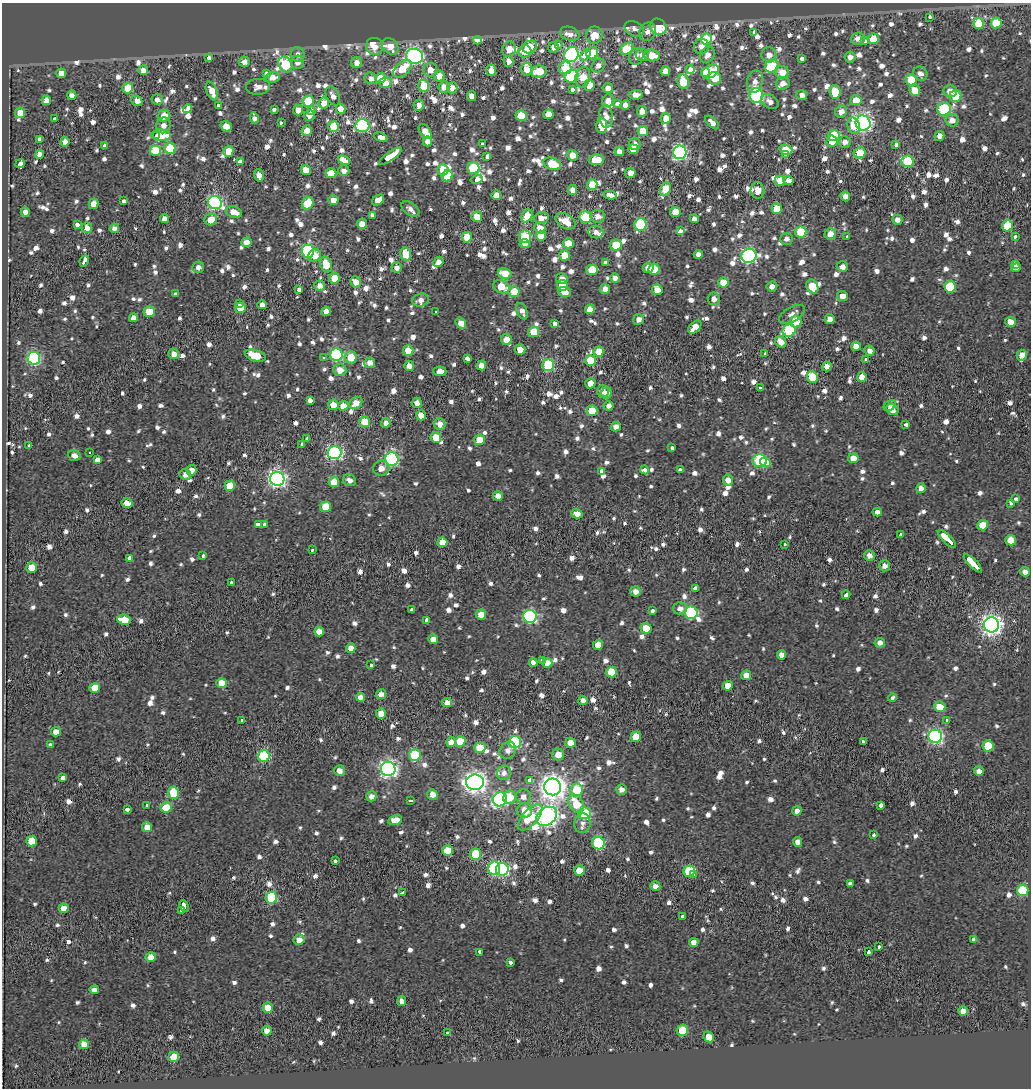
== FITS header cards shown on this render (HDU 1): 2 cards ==
NAXIS1  =                 1029
NAXIS2  =                 1086

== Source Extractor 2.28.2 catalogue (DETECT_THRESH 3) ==
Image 1029 x 1086 px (HDU 1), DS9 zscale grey, 1 PNG px = 1 image px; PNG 1033 x 1090 px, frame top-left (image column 1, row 1086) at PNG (2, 3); each listed source drawn as its Kron ellipse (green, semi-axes under 4 px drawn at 4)
Background -0.0336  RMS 2.1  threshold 6.42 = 3 sigma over >= 5 px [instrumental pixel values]
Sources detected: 1400; of the 1400, the 500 brightest by FLUX_AUTO listed and drawn (900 fainter detections omitted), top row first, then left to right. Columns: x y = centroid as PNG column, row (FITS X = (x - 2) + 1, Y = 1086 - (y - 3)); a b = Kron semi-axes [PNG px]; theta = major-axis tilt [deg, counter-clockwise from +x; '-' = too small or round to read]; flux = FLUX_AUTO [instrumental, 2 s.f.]
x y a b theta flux
930 17 4 3 - 1400
996 23 5 5 - 5000
978 24 5 5 - 4600
658 27 9 7 -39 5100
634 29 10 7 -26 900
647 32 9 8 - 1000
754 32 3 3 - 1300
570 34 10 6 -15 1200
594 35 8 8 - 3000
858 38 7 6 - 1300
706 39 6 5 - 6400
873 39 6 5 - 3200
477 40 4 4 - 7400
865 41 3 3 - 1000
559 44 3 3 - 980
374 46 8 8 - 1700
390 46 9 7 -49 2000
530 47 7 6 - 2800
553 47 5 5 - 1100
701 47 8 7 - 1100
509 49 8 6 68 1900
627 49 7 5 32 9100
525 51 6 6 - 2500
592 53 6 5 - 5000
298 54 7 7 - 820
571 54 8 7 - 30000
586 55 6 3 48 6600
642 55 6 6 - 1000
652 55 8 6 -3 2500
707 55 9 6 56 1100
769 55 8 7 - 1300
414 56 8 7 - 36000
636 56 9 7 67 880
850 57 5 5 - 890
209 58 4 3 - 5400
802 58 3 3 - 4000
508 61 5 5 - 1100
244 62 5 5 - 880
298 62 7 6 - 910
357 63 5 5 - 1200
285 65 8 6 -59 11000
598 65 7 6 - 990
772 66 7 6 - 9700
565 68 6 6 - 4000
403 69 11 6 42 3400
527 69 6 5 - 1600
690 69 4 4 - 9000
143 70 5 5 - 1200
430 70 7 7 - 1800
491 70 5 5 - 1200
539 71 8 6 8 4400
665 71 5 5 - 1500
710 71 9 6 30 8100
706 72 5 4 - 2700
782 72 6 6 - 2400
61 73 5 4 - 1600
266 74 4 3 - 2400
920 74 7 6 - 1100
439 76 5 5 - 1800
571 76 7 6 - 12000
273 77 7 5 7 1500
583 77 10 7 78 3200
371 78 6 5 - 890
381 78 5 5 - 3100
715 78 6 6 - 3400
911 80 5 5 - 4600
683 82 7 5 -81 5300
755 82 11 8 79 1100
385 83 6 5 - 1500
783 83 7 6 - 1300
589 85 5 5 - 2300
424 86 6 5 - 6200
258 87 12 8 2 1100
444 87 6 5 - 1500
128 88 5 5 - 4200
452 88 5 5 - 1200
608 88 5 5 - 990
573 89 4 3 - 2600
915 90 6 5 - 2800
212 91 10 5 -67 1900
950 91 7 6 - 1500
835 92 7 5 -86 4200
72 95 4 4 - 880
636 95 7 5 6 990
756 95 7 7 - 25000
802 95 5 5 - 910
333 96 10 6 -62 960
472 96 5 4 - 1200
955 96 6 5 - 3200
46 100 5 4 - 1200
157 100 6 5 - 920
856 100 5 5 - 2800
137 101 6 5 - 1100
308 101 6 5 - 7300
608 101 6 5 - 1200
770 101 9 6 -36 940
324 103 5 5 - 1800
618 104 4 3 - 3100
419 105 6 5 - 950
625 105 5 4 - 1100
218 106 4 3 - 12000
187 109 5 3 - 4200
340 109 5 5 - 1800
944 109 7 6 - 15000
274 110 3 3 - 1800
298 110 5 5 - 1100
311 110 3 3 - 1000
642 111 5 5 - 1100
841 112 6 6 - 1300
20 113 5 5 - 2300
548 114 5 5 - 2100
309 115 6 5 - 1000
164 116 6 6 - 2300
521 116 5 5 - 4200
606 116 11 6 -86 1200
254 118 6 4 -75 810
666 118 5 5 - 1400
54 119 3 3 - 1400
952 120 6 6 - 1400
281 122 3 3 - 1500
712 122 8 4 -43 890
863 123 8 7 - 53000
163 125 8 7 - 910
602 125 7 5 88 2900
226 126 6 5 - 1700
362 126 7 6 - 20000
854 126 8 6 -73 3200
334 127 5 5 - 4500
307 131 5 5 - 1600
643 131 5 5 - 2800
425 132 8 5 -55 1600
161 135 9 6 -2 5000
834 135 6 5 - 4200
157 136 3 3 - 4200
940 136 5 4 - 1200
381 137 7 3 -22 15000
39 139 3 3 - 3600
427 141 5 4 - 1200
832 141 5 5 - 2000
65 142 5 4 - 1000
845 142 6 6 - 900
482 144 3 3 - 1200
635 144 6 6 - 860
896 144 4 3 - 3300
105 145 3 3 - 2500
170 149 5 5 - 6500
633 149 5 5 - 1700
786 150 6 5 - 2500
155 151 5 5 - 6400
229 151 5 5 - 2300
619 151 5 4 - 1100
680 152 7 6 - 32000
860 153 6 5 - 3500
39 154 4 4 - 990
785 154 3 3 - 1300
573 155 5 5 - 1600
390 156 13 4 35 22000
487 157 3 3 - 2700
344 160 6 4 -23 2500
596 160 8 5 6 3300
240 161 4 3 - 12000
907 161 6 5 - 8300
20 164 5 3 - 3500
552 164 9 6 -18 4900
473 168 6 6 - 9200
306 170 5 5 - 1900
443 170 5 5 - 3400
344 171 5 5 - 970
331 173 5 5 - 3000
630 173 5 5 - 1300
259 175 6 4 -75 1200
447 176 6 5 - 4800
477 179 6 3 15 12000
780 181 5 5 - 2400
788 181 5 4 - 1100
592 185 5 5 - 3600
665 189 7 5 65 4200
573 190 5 4 - 1200
757 190 8 7 - 1300
496 195 5 5 - 1700
610 195 6 4 -12 1000
845 196 5 4 - 940
333 200 5 4 - 1800
378 200 7 4 37 1300
124 201 4 3 - 1500
215 202 7 6 - 29000
308 203 6 5 - 5400
94 204 5 5 - 1400
410 209 10 6 -37 810
777 209 5 5 - 4000
25 212 5 4 - 1200
234 212 8 5 -19 2200
675 212 5 5 - 2700
372 215 4 3 - 1800
527 216 7 5 57 2900
598 216 7 6 - 1000
477 217 5 5 - 2600
586 217 6 6 - 11000
164 218 4 4 - 830
541 218 8 5 13 1300
211 219 6 5 - 2400
694 219 4 4 - 820
897 220 5 5 - 910
565 221 11 7 -30 2700
77 224 4 3 - 3200
362 224 5 5 - 1800
640 225 6 6 - 14000
1007 226 5 5 - 5700
87 228 5 5 - 1100
114 228 5 4 - 820
540 228 6 5 - 1900
680 231 4 3 - 3400
596 232 7 6 - 850
801 232 5 5 - 6800
830 234 6 5 - 1700
541 236 5 5 - 2300
847 236 3 3 - 960
1015 236 3 3 - 1900
467 237 5 5 - 3200
525 237 6 6 - 6700
787 239 6 6 - 820
247 242 5 5 - 1100
568 243 5 5 - 2600
525 244 5 4 - 1000
616 245 6 5 - 4500
308 251 6 6 - 19000
406 254 6 5 - 4100
698 254 4 4 - 820
564 255 5 5 - 2800
315 256 7 6 - 2100
749 256 7 7 - 34000
84 261 6 3 65 6300
438 262 5 4 - 1000
606 263 4 3 - 2700
1015 264 4 3 - 3600
326 265 8 6 -68 3400
198 267 6 5 - 820
842 267 5 5 - 920
397 268 5 5 - 820
648 268 5 5 - 1700
1016 268 5 3 - 7600
654 269 5 5 - 3300
592 270 6 5 - 3600
505 273 7 5 -15 2800
334 278 5 5 - 2600
562 278 6 5 - 880
615 278 5 4 - 860
355 282 6 5 - 1400
723 283 5 5 - 2700
562 285 5 5 - 3000
320 286 5 5 - 1100
772 286 5 5 - 1000
812 286 7 5 -62 3900
501 287 8 6 -24 3500
950 287 6 5 - 7500
605 289 5 5 - 1100
299 290 3 3 - 3400
657 290 5 5 - 2100
514 292 5 5 - 4200
565 292 6 5 - 1400
175 294 4 3 - 3100
842 296 5 5 - 1200
714 299 6 6 - 1000
421 300 8 6 16 880
239 304 4 3 - 1400
262 305 4 4 - 890
240 308 5 5 - 2600
590 309 5 4 - 1600
326 311 5 4 - 1300
522 311 9 5 -64 910
149 312 5 5 - 3700
436 312 3 3 - 11000
792 314 14 7 30 1100
133 318 4 4 - 960
639 319 5 5 - 1000
830 319 5 4 - 1100
796 321 6 5 - 3900
1010 322 5 5 - 1800
461 323 6 5 - 1600
554 324 3 3 - 5600
695 327 8 5 46 1800
789 331 6 6 - 15000
534 332 5 5 - 3600
507 339 5 5 - 2100
781 342 6 5 - 1300
856 346 5 4 - 1200
520 349 5 5 - 1600
408 351 5 5 - 2200
869 351 5 5 - 850
599 352 5 5 - 2600
765 353 3 3 - 1800
174 354 5 5 - 1300
336 355 6 6 - 18000
1022 355 5 5 - 1200
255 356 10 5 -16 3500
351 357 6 6 - 3200
34 358 6 6 - 20000
324 358 3 3 - 1400
467 358 4 3 - 3200
865 359 3 3 - 1700
590 360 5 5 - 3700
370 363 5 5 - 1000
481 365 5 4 - 1400
548 365 6 6 - 13000
409 366 5 4 - 1100
827 366 5 4 - 1300
340 370 6 6 - 1800
440 371 6 4 -4 820
812 377 6 5 - 4200
862 377 5 4 - 1600
590 383 5 5 - 1700
760 388 3 3 - 8800
603 391 6 6 - 910
606 393 6 5 - 860
310 401 3 3 - 9100
356 403 7 5 41 1700
417 403 5 5 - 940
333 405 5 5 - 1900
890 405 7 5 34 850
343 406 5 5 - 1500
609 406 5 5 - 940
892 410 6 5 - 1400
592 411 5 5 - 3700
421 415 5 5 - 1700
365 422 5 5 - 4500
386 423 5 5 - 890
440 424 6 5 - 1200
906 424 3 3 - 2400
616 427 5 4 - 1000
436 437 5 5 - 3500
307 438 3 3 - 1100
479 440 5 5 - 2800
302 444 3 3 - 3400
29 445 3 3 - 1400
672 447 4 3 - 2600
90 452 3 3 - 3500
334 452 7 6 - 32000
74 455 6 5 - 910
853 458 5 5 - 2100
392 459 7 6 - 24000
97 460 3 3 - 18000
760 461 7 6 - 14000
765 462 5 4 - 2800
381 468 8 7 - 1300
191 470 5 5 - 1200
645 470 4 4 - 1600
680 470 3 3 - 1000
601 471 4 3 - 4000
185 474 6 5 - 1100
277 479 7 7 - 57000
349 480 7 5 -28 920
728 480 5 5 - 1100
334 482 5 5 - 2200
230 486 5 5 - 3000
921 488 5 4 - 1000
498 496 5 4 - 1200
1015 499 4 3 - 2700
127 503 5 4 - 1500
1011 504 3 3 - 1200
326 507 5 5 - 3900
877 512 4 4 - 860
577 514 6 4 -17 1300
258 524 4 3 - 2500
264 525 4 3 - 4800
982 525 5 5 - 2700
901 535 4 3 - 1500
947 539 12 3 -45 21000
1011 540 5 5 - 3100
442 542 5 5 - 2500
785 544 3 3 - 880
312 550 3 3 - 1400
203 556 4 3 - 1600
869 556 5 5 - 860
130 558 4 3 - 2500
973 563 12 3 -44 32000
884 566 5 5 - 840
31 567 5 5 - 2700
1025 572 5 4 - 1100
231 583 3 3 - 2200
696 588 3 3 - 6000
635 591 5 5 - 910
846 595 4 3 - 2600
680 608 7 6 - 850
412 610 4 3 - 3400
652 611 4 3 - 1500
691 613 6 6 - 19000
481 614 5 5 - 2000
530 616 6 6 - 26000
124 620 7 5 -8 3700
427 620 4 3 - 3500
991 625 7 7 - 82000
646 628 5 5 - 3700
319 631 5 5 - 1400
433 639 5 5 - 1500
880 643 5 4 - 970
598 645 5 5 - 2300
351 648 5 4 - 1300
782 655 4 4 - 1100
542 660 3 3 - 2300
533 662 4 3 - 3500
547 663 5 5 - 2000
371 665 3 3 - 940
611 672 5 5 - 4300
746 675 5 4 - 1700
221 683 5 5 - 2100
728 686 5 5 - 2200
95 688 5 5 - 3500
381 694 5 5 - 930
360 697 4 4 - 1300
892 698 4 3 - 2100
583 700 4 4 - 950
447 703 5 4 - 1400
940 707 5 5 - 2400
381 714 5 5 - 1900
242 720 4 3 - 1800
947 720 4 3 - 1300
56 732 5 4 - 1600
935 736 7 6 - 34000
636 737 5 5 - 3500
460 741 5 5 - 3900
863 741 3 3 - 1100
451 742 5 5 - 1300
515 742 6 6 - 13000
570 743 5 5 - 1700
50 745 3 3 - 1400
988 746 5 5 - 5200
480 748 5 5 - 2900
508 750 9 7 51 840
415 755 6 6 - 8200
558 755 6 6 - 1500
264 756 6 6 - 15000
388 769 7 7 - 56000
339 771 5 5 - 1100
979 771 5 5 - 1100
504 773 7 7 - 850
63 778 4 3 - 12000
530 780 4 4 - 2200
475 782 9 7 0 93000
553 787 8 8 - 130000
577 790 6 6 - 5300
621 790 5 5 - 880
173 793 6 5 - 5600
432 794 5 5 - 1200
371 796 5 5 - 950
509 797 7 6 - 3300
523 797 7 7 - 1000
500 799 7 6 - 27000
410 800 4 3 - 4200
576 804 10 7 -58 4100
147 805 3 3 - 1400
881 805 3 3 - 6700
166 807 5 5 - 4100
128 809 3 3 - 6900
525 810 7 7 - 2500
797 811 5 4 - 890
585 813 6 6 - 8700
547 816 11 8 37 72000
530 817 16 7 48 5300
395 820 7 5 12 2300
582 823 10 8 80 960
147 827 5 5 - 1500
874 835 3 3 - 1300
32 841 5 5 - 3700
797 842 5 4 - 1100
598 843 6 6 - 13000
448 851 5 5 - 4300
475 854 6 5 - 7200
335 861 3 3 - 1400
494 868 7 6 - 17000
502 869 6 6 - 25000
579 871 5 5 - 2800
689 871 6 5 - 7100
694 875 3 3 - 6000
850 883 3 3 - 1900
655 886 5 5 - 970
1023 890 6 5 - 7500
403 893 3 3 - 1500
271 898 6 5 - 11000
184 906 6 3 -64 5100
64 908 5 4 - 1800
181 911 4 3 - 4000
682 917 4 3 - 1100
299 940 5 5 - 1500
974 940 3 3 - 11000
694 942 5 4 - 1300
878 946 3 3 - 1600
480 952 4 3 - 2400
868 952 4 3 - 3100
151 957 5 5 - 1800
510 963 4 3 - 2200
94 990 5 4 - 890
401 1001 5 4 - 1300
268 1008 5 5 - 2500
963 1011 5 5 - 1100
682 1030 6 5 - 5700
267 1031 5 4 - 1300
448 1033 4 3 - 2600
709 1037 6 5 - 1900
84 1044 5 5 - 1600
174 1057 5 5 - 4200
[900 fainter detections neither listed nor drawn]